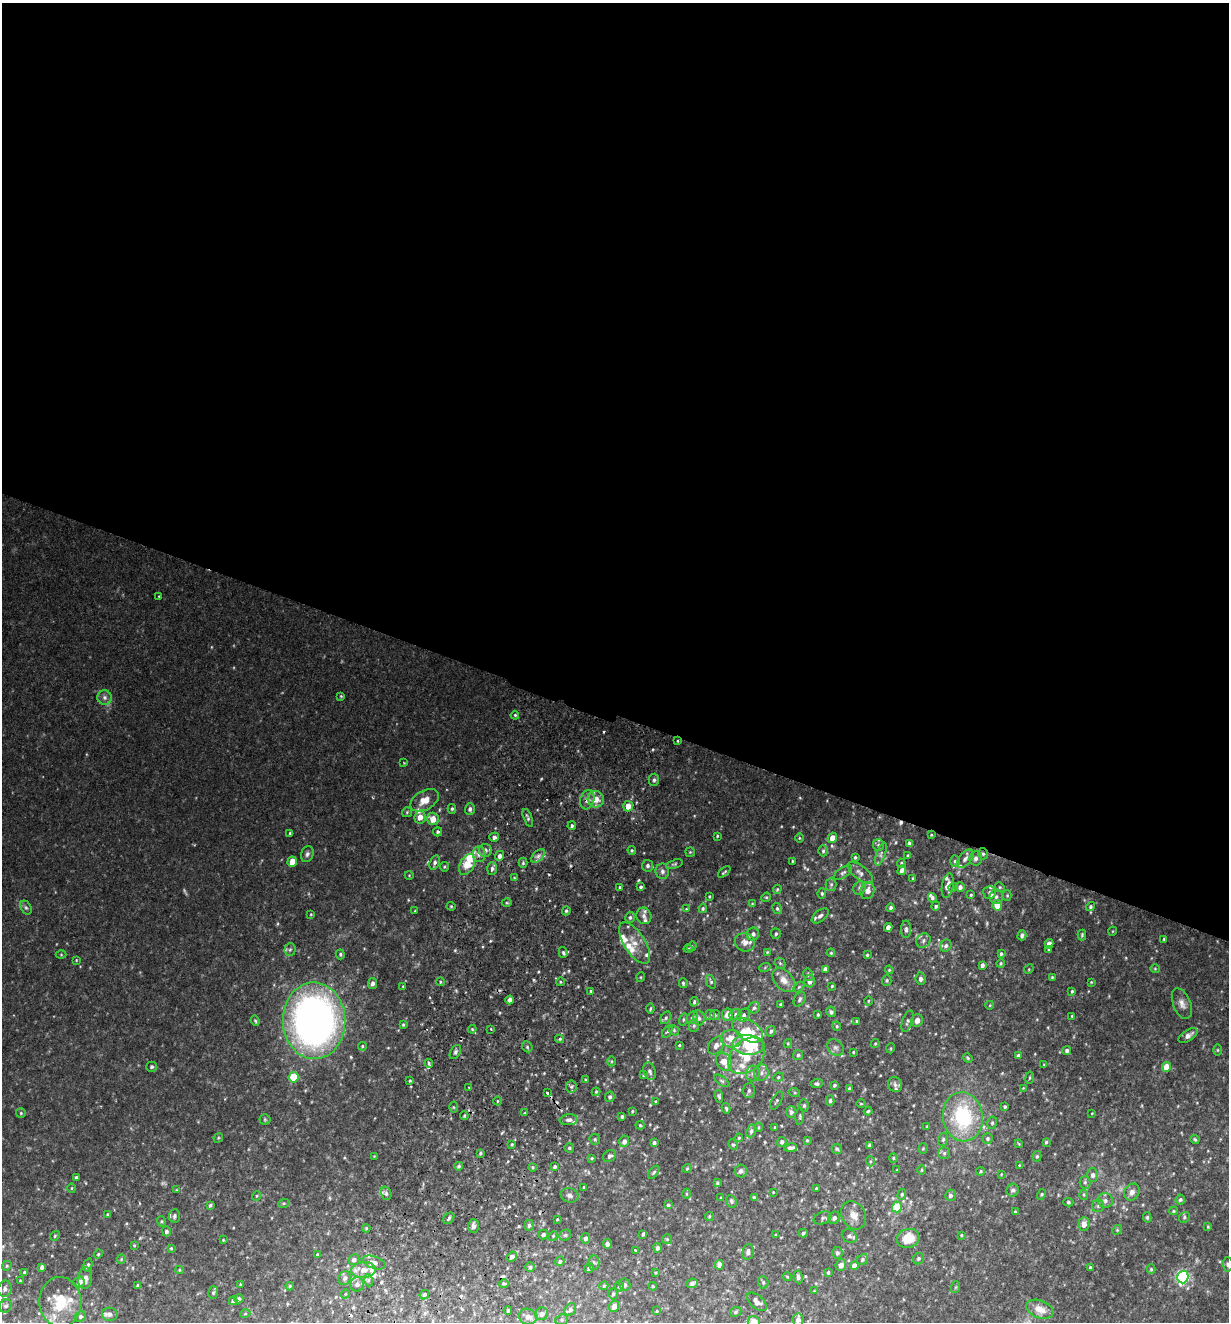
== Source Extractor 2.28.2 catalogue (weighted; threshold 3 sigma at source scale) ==
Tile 3 of 4 x 4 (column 3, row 1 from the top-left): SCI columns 2641-3867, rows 3982-5301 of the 5406 x 5321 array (HDU 1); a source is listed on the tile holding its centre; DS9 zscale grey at full resolution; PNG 1231 x 1324 px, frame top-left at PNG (2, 3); each listed source drawn as its Kron ellipse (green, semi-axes under 4 px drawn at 4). Shown black and unused: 54% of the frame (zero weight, under 2 of 3 exposures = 3% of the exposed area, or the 3 px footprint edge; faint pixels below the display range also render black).
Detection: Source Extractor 2.28.2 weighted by HDU 2 'WHT'; one run over the whole footprint, this tile lists its part. Background 0.137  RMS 0.0082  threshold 0.0371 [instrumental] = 3 sigma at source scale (4.5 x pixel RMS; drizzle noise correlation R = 1.50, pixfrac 1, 0.05/0.05 arcsec/px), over >= 5 px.
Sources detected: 478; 4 too faint to see at this stretch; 2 inside a brighter object's white glare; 5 cosmic-ray / hot-pixel residue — neither listed nor drawn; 31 inside a brighter listed object's ellipse — not listed separately; the other 436 listed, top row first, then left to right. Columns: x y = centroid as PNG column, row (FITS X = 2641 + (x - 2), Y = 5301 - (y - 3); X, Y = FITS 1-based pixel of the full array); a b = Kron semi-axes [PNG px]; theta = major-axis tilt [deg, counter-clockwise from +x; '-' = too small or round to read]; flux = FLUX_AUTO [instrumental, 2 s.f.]
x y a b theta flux
159 596 3 3 - 0.65
341 696 4 4 - 0.74
105 698 7 7 - 2.9
515 715 4 3 - 0.94
678 741 4 3 - 0.63
404 763 4 3 - 0.55
654 780 6 5 - 1.7
596 799 8 8 - 9.6
425 800 15 9 31 8.9
587 800 10 7 73 4.2
628 806 5 5 - 9.2
452 809 5 4 - 1.1
470 809 6 5 - 2.2
407 812 5 5 - 1.1
420 817 6 5 - 5.8
528 818 9 3 -69 1.5
433 819 6 6 - 8.8
572 826 4 3 - 1.3
438 832 4 4 - 1.4
290 833 4 3 - 1.1
931 835 3 3 - 0.69
717 836 3 3 - 0.78
494 837 5 4 - 2.2
799 838 5 3 - 0.66
832 838 5 4 - 7.8
909 843 4 3 - 1.8
878 845 6 5 - 1.8
485 850 6 6 - 3.1
632 850 4 3 - 1.1
823 851 5 4 - 1.3
690 852 4 4 - 0.84
307 854 8 6 70 2.3
479 854 7 6 - 3.3
881 854 12 4 71 2.1
983 854 6 4 -75 1.4
500 856 5 4 - 2.8
538 856 8 5 45 2.8
908 856 4 3 - 1.6
855 857 3 3 - 1.1
976 858 7 6 - 2.6
965 859 11 6 51 3
792 861 3 2 - 0.57
955 861 5 4 - 1.5
292 862 5 4 - 12
435 863 7 5 71 2.1
523 863 5 4 - 1.1
901 863 4 4 - 1.2
467 864 11 7 62 16
674 864 8 4 15 1.2
647 866 6 5 - 1.9
444 867 5 4 - 0.88
492 869 6 5 - 1.8
902 870 5 4 - 3.4
662 871 8 6 -82 2.3
724 872 7 3 41 1.1
843 873 10 5 33 2
860 873 15 6 -38 3.7
409 875 4 3 - 0.54
514 878 3 3 - 0.66
913 878 3 3 - 0.84
831 884 6 5 - 1.5
948 885 12 5 80 7.2
620 887 3 2 - 0.67
641 887 4 4 - 1.3
953 887 4 4 - 0.89
960 887 5 5 - 2.6
1000 887 5 4 - 1
859 888 7 6 - 1.9
777 889 4 3 - 0.79
867 891 8 7 - 3.9
989 892 6 6 - 1.9
822 893 5 4 - 1.1
971 895 4 3 - 0.89
1007 895 5 4 - 0.87
709 896 4 2 - 0.7
766 897 5 4 - 0.91
996 897 7 6 - 2.2
932 898 5 4 - 1.7
507 903 5 3 - 0.84
752 904 3 3 - 0.79
997 905 5 4 - 16
451 906 4 4 - 0.86
936 906 4 4 - 1.4
1090 907 5 4 - 1.4
26 908 7 5 -62 1.6
703 908 4 3 - 1.1
777 908 6 4 -60 1.4
891 908 4 3 - 1.9
686 909 3 3 - 0.67
415 911 3 2 - 0.58
566 911 5 4 - 1.3
311 914 4 4 - 0.7
644 916 8 7 - 3.5
820 916 10 5 39 2.6
630 917 5 4 - 1.5
888 927 4 4 - 3.6
906 929 9 5 90 2
1113 931 4 3 - 0.62
753 934 6 6 - 2.7
776 934 5 5 - 1.4
1022 935 5 4 - 2.6
1082 935 5 3 - 1
1164 939 3 3 - 0.89
923 941 8 6 53 2.5
745 942 10 9 - 5.5
635 943 24 10 -57 10
1049 944 5 4 - 3.8
692 946 5 4 - 0.9
946 946 6 5 - 2
290 949 6 5 - 2
688 949 4 4 - 1
1049 949 4 3 - 1.1
563 952 5 4 - 1.4
767 952 4 3 - 0.75
831 953 4 3 - 0.78
340 954 5 4 - 1.2
1001 954 4 3 - 1.2
61 955 5 3 - 0.78
867 955 3 3 - 1.2
76 960 3 2 - 0.6
780 963 6 5 - 1.1
1001 963 4 4 - 1.1
982 965 4 3 - 2.3
765 967 6 3 20 0.85
825 969 4 4 - 2.5
1029 969 5 4 - 0.78
1155 969 5 4 - 0.84
889 970 4 3 - 0.8
808 975 6 5 - 1.3
641 977 5 3 - 0.6
1052 977 3 3 - 0.81
921 979 6 5 - 2.3
784 980 13 9 -50 6.9
887 980 5 4 - 1.1
810 981 6 5 - 3.6
440 982 4 3 - 0.84
560 982 4 3 - 0.73
711 982 7 4 -68 1.3
1091 982 3 2 - 0.63
373 983 5 4 - 2.7
683 983 5 3 - 1.2
403 986 3 2 - 0.61
832 986 3 3 - 0.77
799 987 6 4 44 0.95
591 991 4 3 - 0.95
1072 991 4 3 - 1.1
800 999 8 5 59 1.8
510 1000 4 4 - 4.4
868 1001 5 3 - 0.71
694 1002 4 3 - 1.3
781 1004 3 3 - 1.1
1182 1004 16 9 -69 5.3
990 1005 4 3 - 0.59
754 1008 6 5 - 1.8
650 1009 5 3 - 0.93
831 1012 5 4 - 1.9
735 1014 6 5 - 1.8
818 1014 3 3 - 0.96
710 1015 5 5 - 1.2
715 1015 5 5 - 1.3
727 1015 6 5 - 7.5
744 1015 7 5 53 2
1072 1016 4 3 - 0.76
666 1018 7 5 53 1.5
692 1018 7 5 54 1.5
699 1018 8 5 -80 2.3
683 1019 6 4 72 1.1
917 1020 7 6 - 4.3
255 1021 5 4 - 1.1
314 1021 38 31 -88 410
856 1021 4 2 - 0.67
907 1021 11 5 70 2.1
403 1025 4 3 - 0.97
694 1025 6 5 - 1.5
837 1026 4 4 - 1
472 1029 4 4 - 0.96
491 1029 3 3 - 1.1
674 1030 5 4 - 1.1
748 1030 17 10 -33 14
667 1031 7 4 55 1.2
771 1031 5 4 - 1.7
1188 1036 11 5 34 3.9
560 1039 4 4 - 1.1
731 1039 11 8 -5 10
788 1044 4 4 - 0.78
875 1044 4 3 - 0.96
679 1045 3 3 - 0.72
716 1045 10 7 53 4.7
748 1045 16 10 -3 27
362 1046 4 3 - 0.9
527 1047 6 5 - 1.3
835 1047 9 7 -43 2.7
891 1048 5 3 - 0.7
1067 1050 4 4 - 1.9
1218 1050 5 4 - 0.8
455 1052 8 4 60 1.7
853 1052 3 2 - 0.65
798 1055 5 5 - 1.3
747 1056 21 15 44 24
1018 1056 4 4 - 2.1
968 1058 5 4 - 0.99
612 1061 5 3 - 0.79
724 1062 9 7 -58 9.3
429 1063 4 3 - 1.2
1044 1065 4 3 - 0.71
152 1067 5 5 - 1.3
1166 1067 5 4 - 12
650 1071 9 6 -72 2.2
761 1073 8 7 - 3.1
753 1074 8 7 - 3
644 1075 3 3 - 1.3
293 1077 5 5 - 32
778 1077 5 4 - 1.1
1030 1078 6 3 81 0.95
586 1080 4 3 - 0.78
410 1081 3 3 - 0.86
722 1081 9 4 -35 1.6
817 1084 6 4 3 1.6
834 1085 4 3 - 1.2
895 1085 8 7 - 2.4
469 1087 3 2 - 1.2
571 1087 6 5 - 1.9
1023 1088 4 4 - 0.62
849 1089 4 4 - 1.5
749 1090 7 6 - 1.9
596 1092 4 4 - 0.88
547 1093 4 3 - 3.3
795 1093 5 3 - 0.75
719 1096 6 4 -79 1.4
610 1097 5 4 - 1.8
497 1101 4 3 - 0.71
777 1101 10 4 63 1.4
830 1101 5 4 - 1.4
656 1102 3 2 - 0.82
861 1104 5 3 - 0.64
804 1105 6 4 89 1.5
453 1107 5 3 - 0.8
1005 1107 3 3 - 1.2
726 1108 5 3 - 1.3
632 1111 3 2 - 0.64
868 1111 4 3 - 0.91
791 1112 6 5 - 2.3
21 1113 5 5 - 1
525 1113 4 3 - 1.1
1092 1113 3 2 - 0.49
464 1116 4 3 - 0.98
800 1116 8 3 86 1.1
622 1117 3 3 - 1.4
963 1117 24 20 -81 62
265 1119 5 5 - 1
569 1120 9 5 4 2.6
992 1123 6 5 - 1.3
640 1125 4 4 - 0.95
927 1126 3 2 - 0.55
759 1127 4 3 - 0.83
774 1127 4 2 - 0.69
751 1131 6 5 - 1.8
218 1138 5 4 - 0.89
739 1138 4 4 - 0.97
595 1139 6 5 - 1.2
943 1139 7 5 74 1.4
988 1139 5 5 - 1.5
1195 1139 5 3 - 0.99
807 1140 3 3 - 0.78
624 1141 6 5 - 3.4
782 1142 5 4 - 1.8
1046 1142 4 4 - 1
654 1143 4 3 - 1.6
512 1144 4 3 - 0.89
1019 1144 4 3 - 0.65
733 1145 5 4 - 1.2
869 1145 4 3 - 1.7
569 1148 5 4 - 1.2
791 1148 6 4 11 2.7
837 1149 5 5 - 1.2
923 1149 5 4 - 0.88
480 1153 3 3 - 1
944 1153 6 5 - 1.6
374 1156 4 4 - 0.63
610 1156 7 5 35 2.1
1037 1156 5 4 - 1.2
592 1158 3 3 - 0.7
893 1158 4 4 - 0.93
870 1161 5 3 - 0.86
1019 1165 4 3 - 0.56
459 1166 4 3 - 1.5
555 1166 3 3 - 1.5
533 1167 4 3 - 0.8
687 1168 4 4 - 0.87
897 1170 3 2 - 0.57
922 1170 4 3 - 0.69
741 1171 6 6 - 3
981 1171 4 4 - 0.97
654 1172 7 4 54 1.2
1001 1174 4 4 - 0.59
1093 1175 6 5 - 2.7
76 1177 3 3 - 1.3
1085 1182 6 5 - 1.6
717 1183 3 3 - 1.1
584 1187 3 3 - 0.74
72 1188 5 3 - 0.74
816 1189 3 2 - 0.82
176 1190 3 3 - 0.54
1013 1190 6 6 - 1.9
773 1192 3 3 - 0.55
1132 1192 9 7 58 3.7
386 1193 7 5 -75 2
686 1194 5 3 - 0.82
902 1194 5 4 - 1.2
1042 1194 5 4 - 0.98
570 1195 9 7 -20 3.1
950 1195 5 5 - 2.2
1084 1195 5 3 - 0.77
256 1196 5 3 - 0.72
721 1198 4 3 - 0.85
754 1198 4 3 - 1.8
1180 1199 5 4 - 1.6
1105 1200 8 7 - 3
731 1201 6 5 - 1.7
1068 1202 5 4 - 1.1
284 1203 6 3 18 1.1
210 1205 4 3 - 1.2
668 1205 3 3 - 1.5
1098 1206 6 6 - 1.8
897 1207 5 5 - 24
1174 1211 4 4 - 0.95
1015 1212 4 3 - 1.1
107 1214 4 3 - 0.83
854 1215 15 11 -61 6.9
174 1216 6 5 - 2
709 1216 5 3 - 0.86
1147 1217 5 4 - 1.1
1184 1217 6 5 - 1.4
449 1218 6 5 - 1.7
823 1218 9 6 25 2.2
834 1218 6 5 - 2.4
557 1219 3 3 - 0.59
161 1221 5 3 - 0.82
1084 1224 7 5 87 4.3
529 1225 6 4 88 2.1
473 1226 7 5 -88 2.7
1208 1227 4 3 - 0.72
366 1228 4 3 - 0.86
1117 1230 5 4 - 1.1
166 1231 5 4 - 1.9
803 1233 4 4 - 1.2
643 1234 4 3 - 1.3
543 1235 5 4 - 2
565 1235 6 5 - 1.3
776 1235 4 3 - 0.72
961 1235 3 3 - 0.78
55 1236 5 4 - 0.95
553 1236 5 4 - 0.9
849 1236 8 6 -33 2.4
586 1238 5 4 - 2.6
908 1238 11 9 15 17
667 1239 5 5 - 0.85
223 1240 4 3 - 0.68
607 1244 5 4 - 3
134 1245 3 3 - 0.75
171 1248 4 4 - 0.76
657 1248 5 4 - 2.1
635 1250 3 2 - 1.5
748 1252 8 5 79 2.5
837 1253 6 5 - 2.1
98 1254 4 4 - 0.84
317 1255 3 3 - 1.1
512 1256 5 4 - 3.4
121 1259 5 4 - 0.83
862 1259 6 5 - 1.7
918 1259 6 5 - 1.5
354 1260 6 5 - 2.3
560 1261 5 4 - 1.5
374 1262 12 6 -20 3.9
594 1262 7 5 -90 1.8
1228 1264 7 5 -86 1.4
88 1265 7 4 75 1.6
719 1265 5 4 - 4.5
841 1265 6 5 - 4.1
7 1266 5 4 - 1.2
854 1266 4 4 - 4.3
42 1267 4 3 - 2
530 1267 4 4 - 1.4
1090 1267 4 3 - 0.9
589 1268 5 4 - 1.9
1151 1269 5 4 - 1.1
179 1270 4 4 - 0.87
364 1270 12 8 6 6.9
25 1272 4 4 - 1.4
655 1273 4 3 - 0.74
828 1273 4 3 - 1.3
787 1277 4 4 - 0.84
798 1277 6 4 -82 2.4
1183 1277 6 5 - 140
85 1278 11 7 81 4.3
345 1278 7 6 - 2.6
368 1280 6 4 -72 1.4
20 1281 3 3 - 0.67
79 1282 5 5 - 4.3
763 1282 6 5 - 1.3
692 1283 6 4 22 2.9
240 1284 4 2 - 0.61
357 1284 7 7 - 3.1
504 1284 5 3 - 1
625 1285 6 5 - 1.5
138 1286 3 3 - 1.3
290 1286 4 4 - 0.82
604 1286 4 4 - 0.91
619 1286 5 5 - 1.2
653 1286 4 3 - 0.77
956 1287 6 4 71 0.91
5 1289 8 6 79 3.2
814 1291 3 3 - 0.66
213 1293 6 5 - 1.4
345 1294 4 3 - 0.55
613 1294 5 4 - 1.3
424 1295 5 4 - 1.4
239 1299 5 4 - 2.2
233 1301 4 4 - 2.5
60 1302 25 21 -88 31
757 1302 12 6 -41 4.2
6 1306 7 6 - 2.4
614 1306 6 5 - 4.9
570 1309 7 5 51 2
1040 1309 14 8 -21 9.4
508 1311 4 3 - 1.1
657 1311 3 3 - 0.67
736 1312 6 4 23 1.2
110 1314 8 6 -12 3
245 1314 5 3 - 0.78
542 1314 6 6 - 3.2
80 1316 5 5 - 1.8
528 1317 9 8 - 4.5
562 1320 6 5 - 1.7
798 1320 6 5 - 3.8
754 1322 6 6 - 13
Overlapping masked pixels (flux is a lower limit): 2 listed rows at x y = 678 741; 983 854
Isophote crosses this tile's border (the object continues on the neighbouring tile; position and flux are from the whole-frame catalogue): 3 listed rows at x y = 1228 1264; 1040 1309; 754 1322